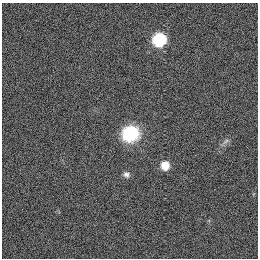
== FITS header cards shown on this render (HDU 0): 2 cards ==
NAXIS1  =                  256
NAXIS2  =                  256

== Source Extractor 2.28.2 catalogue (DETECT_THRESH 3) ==
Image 256 x 256 px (HDU 0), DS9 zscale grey, 1 PNG px = 1 image px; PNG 260 x 260 px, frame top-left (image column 1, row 256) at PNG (2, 3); no overlay
Background 1120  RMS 5.2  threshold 15.6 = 3 sigma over >= 5 px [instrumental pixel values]
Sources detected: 5; all 5 listed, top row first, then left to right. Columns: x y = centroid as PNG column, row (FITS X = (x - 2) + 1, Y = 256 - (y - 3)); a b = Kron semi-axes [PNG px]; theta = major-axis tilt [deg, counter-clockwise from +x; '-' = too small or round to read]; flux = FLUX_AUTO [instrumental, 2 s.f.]
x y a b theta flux
159 40 12 11 - 13000
130 134 17 15 14 17000
226 141 9 4 36 910
165 165 7 7 - 6300
126 174 8 8 - 1300